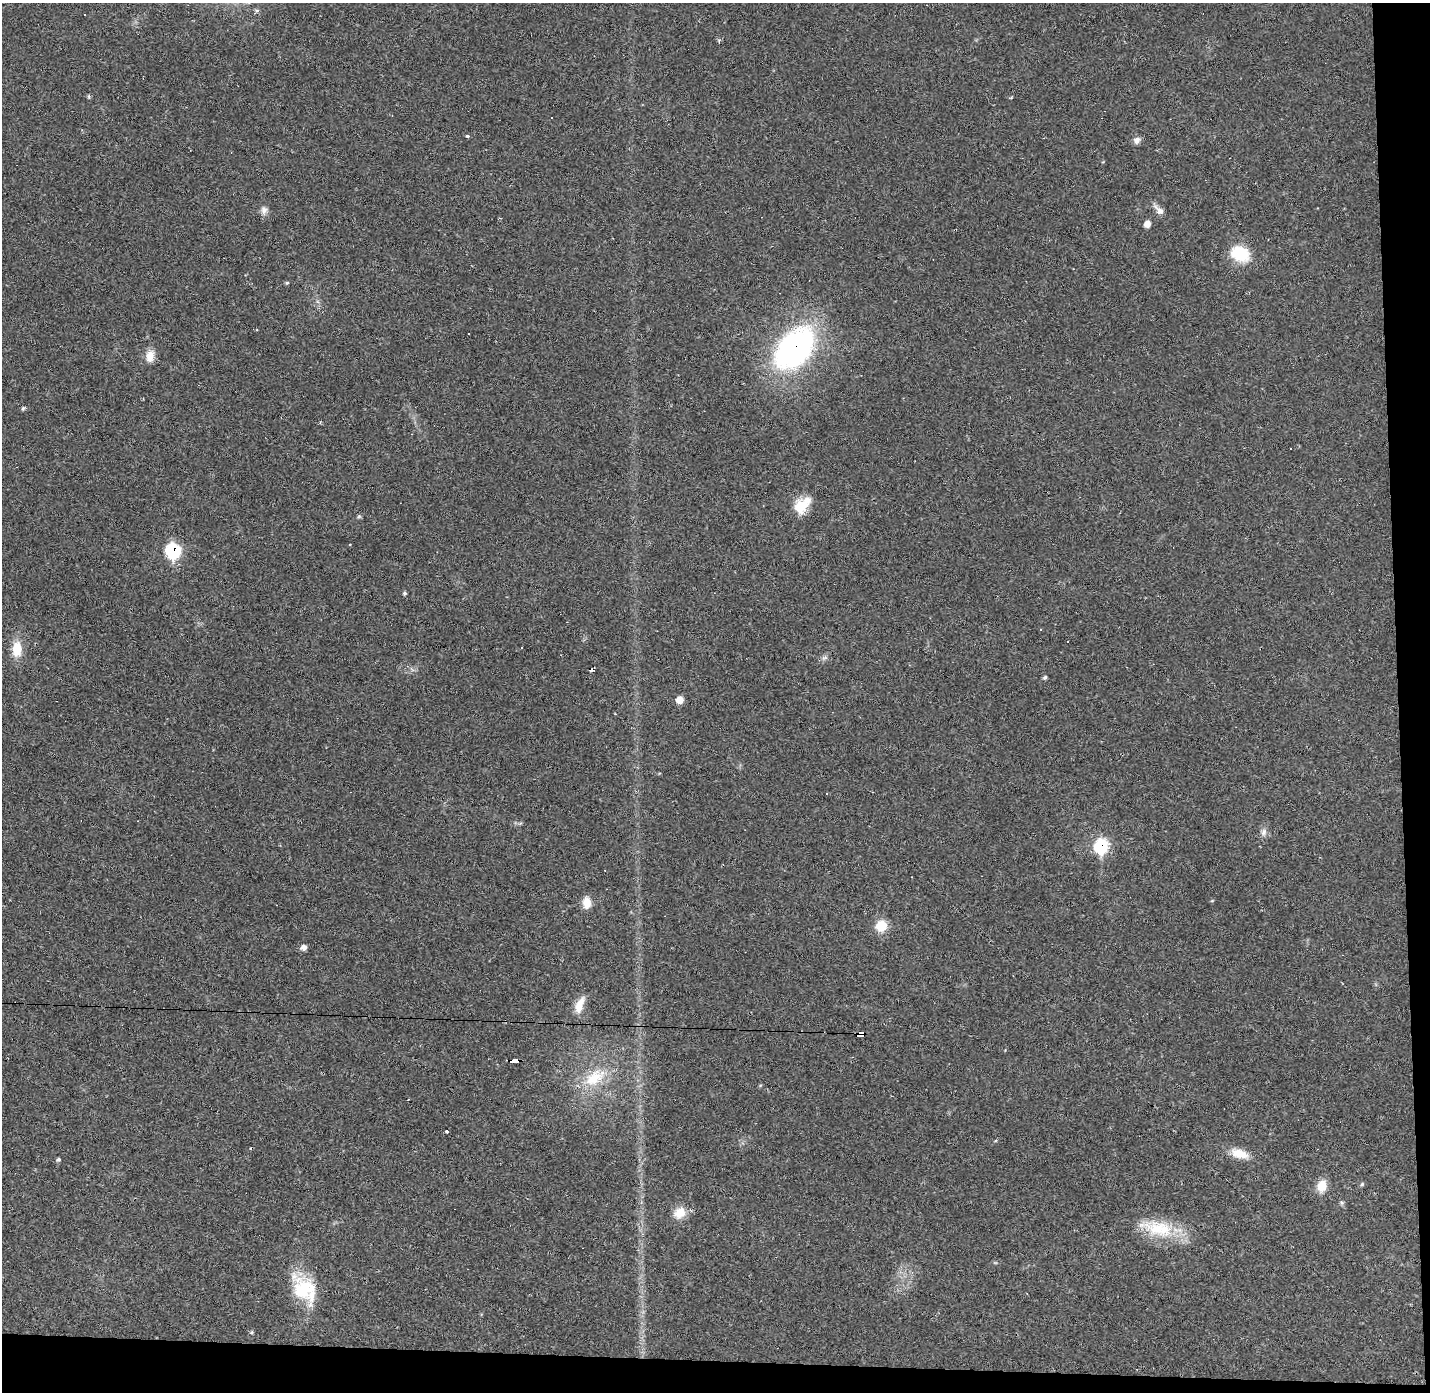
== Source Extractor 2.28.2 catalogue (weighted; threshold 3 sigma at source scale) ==
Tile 9 of 3 x 3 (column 3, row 3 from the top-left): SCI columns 2858-4285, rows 42-1431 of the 4285 x 4255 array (HDU 1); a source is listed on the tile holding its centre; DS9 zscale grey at full resolution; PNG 1432 x 1394 px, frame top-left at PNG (2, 3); no overlay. Shown black and unused: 5% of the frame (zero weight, under 2 of 3 exposures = <1% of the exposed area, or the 3 px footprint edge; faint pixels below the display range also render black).
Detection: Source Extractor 2.28.2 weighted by HDU 2 'WHT'; one run over the whole footprint, this tile lists its part. Background 0.0431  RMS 0.0043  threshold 0.0193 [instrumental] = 3 sigma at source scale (4.5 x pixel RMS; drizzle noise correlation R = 1.50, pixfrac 1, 0.05/0.05 arcsec/px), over >= 5 px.
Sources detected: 48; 9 cosmic-ray / hot-pixel residue — not listed; the other 39 listed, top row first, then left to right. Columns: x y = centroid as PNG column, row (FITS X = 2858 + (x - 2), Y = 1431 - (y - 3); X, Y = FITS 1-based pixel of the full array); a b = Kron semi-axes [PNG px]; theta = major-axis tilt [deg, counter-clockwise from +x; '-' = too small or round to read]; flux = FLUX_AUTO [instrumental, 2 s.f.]
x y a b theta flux
89 96 5 4 - 0.6
552 118 3 3 - 0.8
467 136 4 3 - 0.9
1137 140 9 8 - 2.1
264 210 11 9 -89 2.2
1159 210 16 8 -45 2.9
1147 224 7 6 - 2.7
1240 254 24 18 -23 14
287 283 5 4 - 0.55
794 348 38 25 49 120
150 356 16 10 81 4.6
23 408 6 4 22 0.64
802 505 23 15 49 9.8
359 516 6 5 - 0.58
173 551 9 8 - 49
405 593 5 4 - 0.64
1041 629 3 3 - 0.44
17 649 18 11 87 8.7
1045 677 5 4 - 0.81
679 700 7 7 - 3.8
1264 832 10 8 74 2
1101 846 9 8 - 37
587 902 13 8 -88 4.8
881 926 11 10 - 9.1
303 947 7 6 - 2
579 1005 22 9 68 5.3
861 1035 6 4 5 86
514 1061 9 4 -1 38
595 1077 35 19 33 17
446 1131 3 3 - 0.81
1240 1154 22 10 -16 7.1
58 1160 5 5 - 0.73
1362 1184 5 5 - 0.67
1322 1186 13 10 75 6
1342 1203 7 4 -71 0.75
680 1213 16 13 43 5.9
1158 1228 49 21 -13 21
304 1289 36 27 -55 24
251 1332 6 5 - 0.61
Overlapping masked pixels (flux is a lower limit): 5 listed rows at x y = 794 348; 173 551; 1101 846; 861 1035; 514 1061